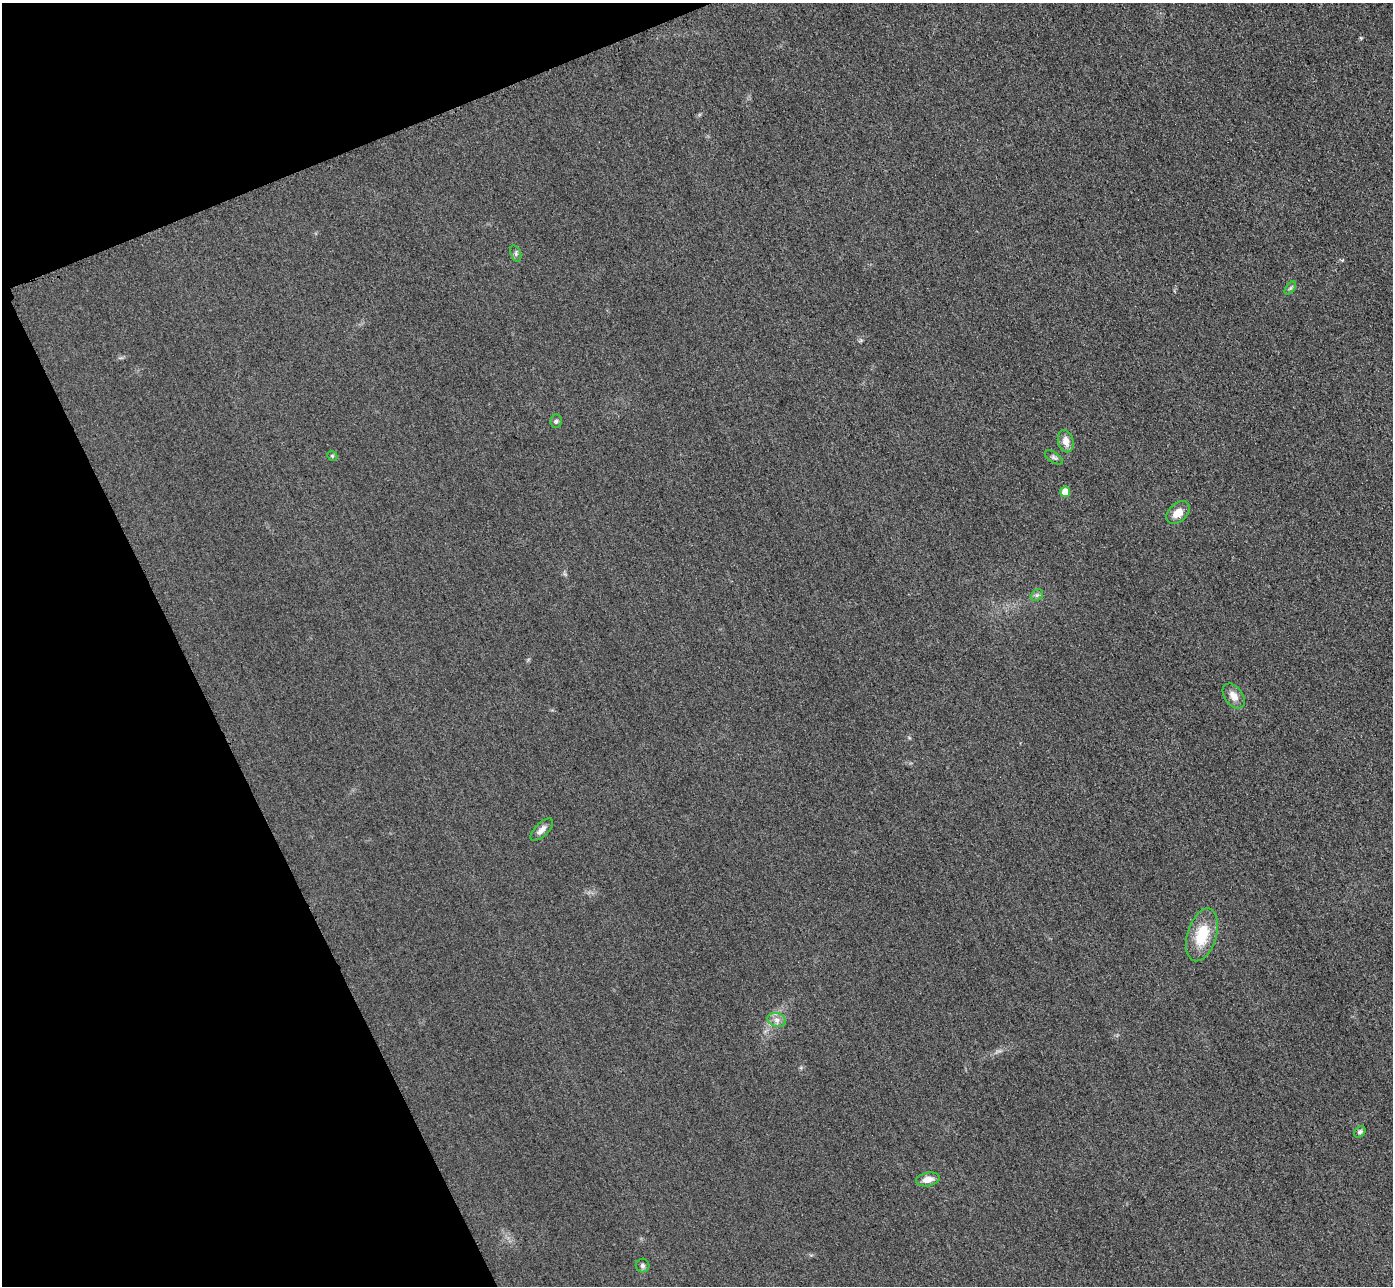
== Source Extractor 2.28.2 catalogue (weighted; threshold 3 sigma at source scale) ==
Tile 5 of 4 x 4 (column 1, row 2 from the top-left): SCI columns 31-1421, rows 2873-4156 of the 5626 x 5614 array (HDU 1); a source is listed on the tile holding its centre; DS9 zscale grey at full resolution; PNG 1395 x 1288 px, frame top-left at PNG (2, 3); each listed source drawn as its Kron ellipse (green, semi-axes under 4 px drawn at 4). Shown black and unused: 20% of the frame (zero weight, under 3 of 4 exposures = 3% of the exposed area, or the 3 px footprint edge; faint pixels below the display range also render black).
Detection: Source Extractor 2.28.2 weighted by HDU 2 'WHT'; one run over the whole footprint, this tile lists its part. Background 0.0828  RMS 0.017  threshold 0.0787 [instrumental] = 3 sigma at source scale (4.5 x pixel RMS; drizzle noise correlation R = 1.50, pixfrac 1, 0.05/0.05 arcsec/px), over >= 5 px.
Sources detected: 16; all 16 listed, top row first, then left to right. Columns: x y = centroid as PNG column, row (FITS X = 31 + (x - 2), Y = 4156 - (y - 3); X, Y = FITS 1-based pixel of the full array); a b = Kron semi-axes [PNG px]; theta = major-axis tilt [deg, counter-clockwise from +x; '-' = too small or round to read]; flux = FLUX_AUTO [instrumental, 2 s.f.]
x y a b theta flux
516 253 8 5 -72 4
1290 288 7 4 53 3.3
556 421 7 5 88 3.2
1066 441 11 7 -75 15
332 456 5 4 - 2.3
1054 457 10 5 -34 4.4
1065 492 5 5 - 28
1178 513 13 9 42 20
1037 595 7 5 43 3.9
1234 696 14 9 -54 14
542 830 14 6 45 10
1202 935 27 14 73 61
777 1020 9 7 -15 8.4
1360 1132 6 5 - 4.4
928 1179 12 6 12 16
643 1265 7 6 - 5